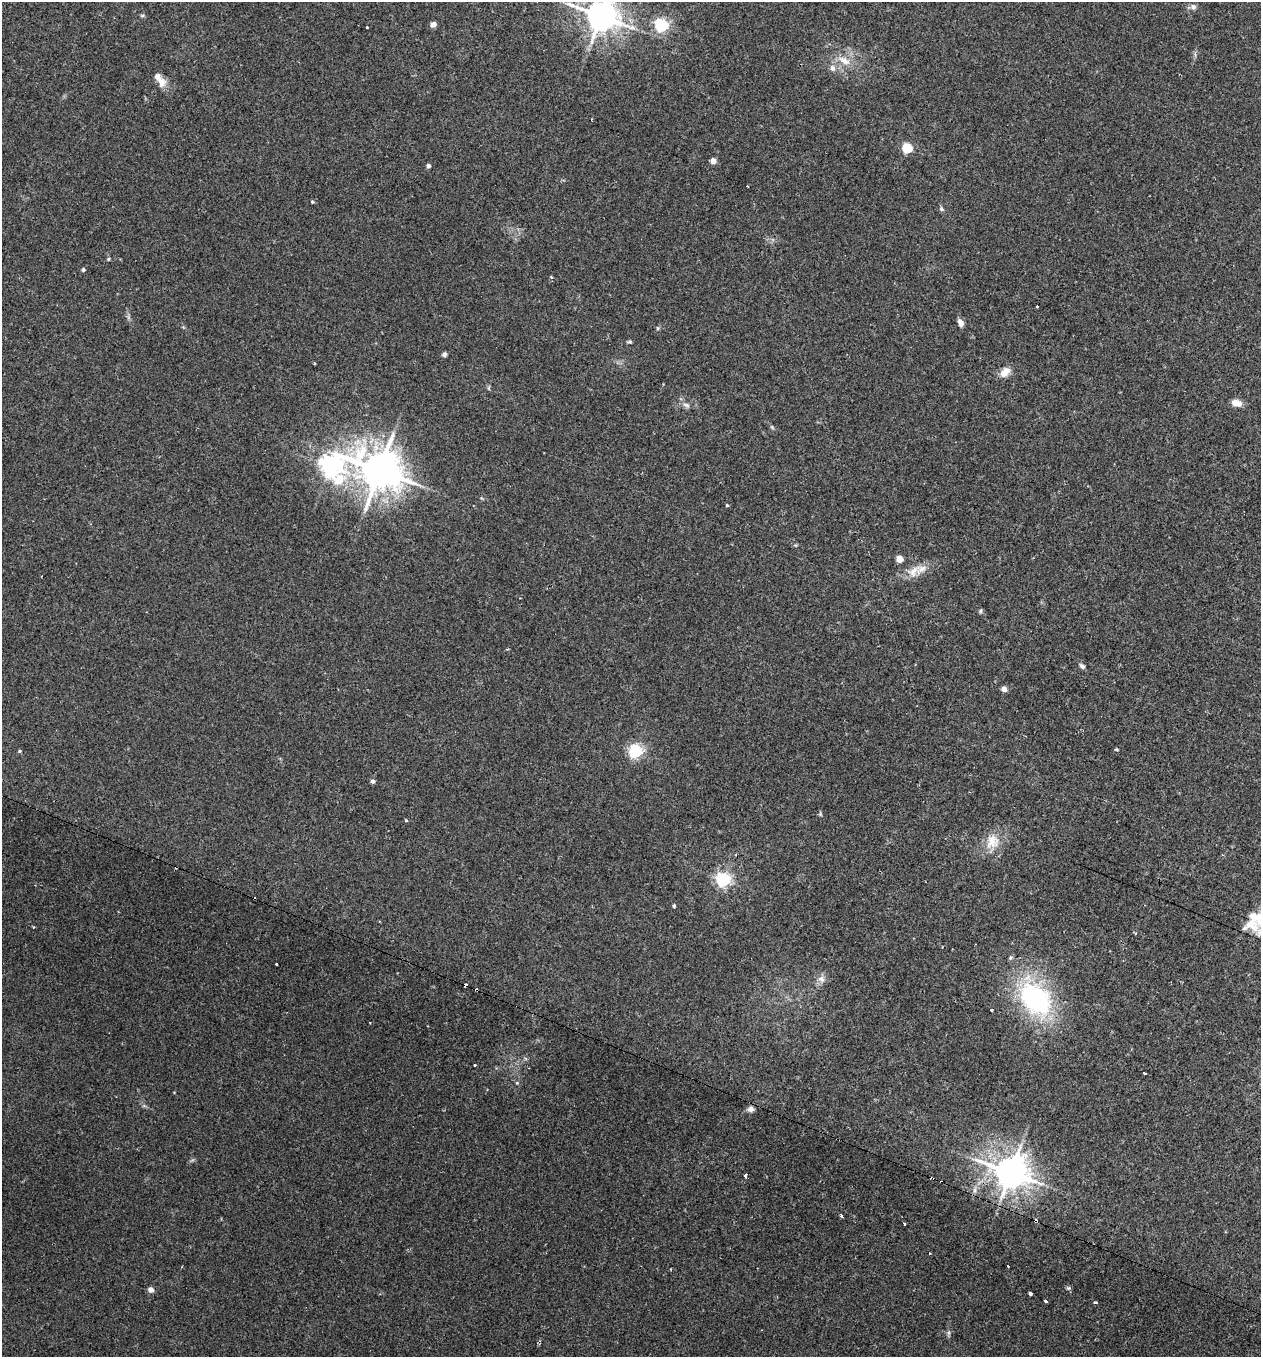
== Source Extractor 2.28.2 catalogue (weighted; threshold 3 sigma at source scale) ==
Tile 6 of 4 x 4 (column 2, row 2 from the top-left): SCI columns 1400-2658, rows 2714-4068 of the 5479 x 5487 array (HDU 1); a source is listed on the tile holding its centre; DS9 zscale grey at full resolution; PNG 1263 x 1359 px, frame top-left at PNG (2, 2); no overlay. Shown black and unused: <1% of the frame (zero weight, under 2 of 3 exposures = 1% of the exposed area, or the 3 px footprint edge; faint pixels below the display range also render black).
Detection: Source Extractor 2.28.2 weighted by HDU 2 'WHT'; one run over the whole footprint, this tile lists its part. Background 0.0303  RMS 0.005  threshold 0.0227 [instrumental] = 3 sigma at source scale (4.5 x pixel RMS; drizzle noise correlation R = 1.50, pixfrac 1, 0.05/0.05 arcsec/px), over >= 5 px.
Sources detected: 73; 6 cosmic-ray / hot-pixel residue — not listed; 2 inside a brighter listed object's ellipse — not listed separately; the other 65 listed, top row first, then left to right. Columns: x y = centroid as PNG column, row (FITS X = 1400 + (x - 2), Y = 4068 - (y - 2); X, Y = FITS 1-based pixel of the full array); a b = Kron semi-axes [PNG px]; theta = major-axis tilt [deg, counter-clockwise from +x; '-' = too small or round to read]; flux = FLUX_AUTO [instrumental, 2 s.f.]
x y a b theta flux
1193 7 9 7 -10 1.6
142 15 6 4 1 0.71
601 16 10 8 -19 950
433 24 6 6 - 2
661 25 6 5 - 100
367 27 3 3 - 0.85
844 60 19 9 -32 6
832 68 10 7 -66 2.3
162 82 13 10 79 4
907 148 5 5 - 32
713 161 4 4 - 4.8
428 166 4 4 - 1.5
747 186 3 3 - 1.1
312 202 4 3 - 0.64
941 209 6 5 - 1
108 259 5 4 - 0.59
83 269 4 4 - 1.1
551 277 3 3 - 0.48
1037 307 3 2 - 0.9
960 323 8 5 -66 3.1
658 328 5 5 - 0.69
629 342 6 4 7 0.78
444 354 5 5 - 1.3
1005 372 15 10 46 4.4
1236 403 10 7 -10 4.6
686 405 10 5 -19 1.8
330 466 10 8 -51 290
379 470 13 11 -25 1700
727 505 4 3 - 0.54
899 559 5 4 - 8.7
914 571 26 11 35 7.1
980 611 5 5 - 0.75
507 649 4 3 - 0.49
1082 666 8 5 -40 1.3
1004 689 4 4 - 4.6
1116 749 5 3 - 0.65
19 751 4 4 - 0.54
635 751 6 6 - 100
373 781 6 5 - 1.1
406 820 4 3 - 0.48
992 841 21 18 59 9.8
723 879 6 6 - 130
674 906 4 3 - 0.93
1257 917 27 12 -21 11
276 964 3 3 - 0.97
821 979 10 9 - 2.7
465 985 4 3 - 2.8
1035 998 30 21 -47 84
992 1010 3 3 - 1
370 1023 2 2 - 0.41
474 1065 3 2 - 0.97
1144 1073 3 3 - 7.6
517 1083 3 3 - 1.2
751 1109 7 7 - 2.2
1011 1172 10 9 - 1000
746 1175 4 3 - 2.9
975 1190 7 4 90 1.3
841 1216 3 3 - 7.6
905 1223 3 2 - 0.85
1007 1266 3 3 - 1.6
1068 1288 6 6 - 0.86
150 1289 5 4 - 3.8
1030 1293 4 4 - 2
1046 1301 4 3 - 2.2
1095 1302 4 3 - 2.4
Overlapping masked pixels (flux is a lower limit): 2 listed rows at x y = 465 985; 1011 1172
Isophote crosses this tile's border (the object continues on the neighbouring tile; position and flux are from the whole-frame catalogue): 2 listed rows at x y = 601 16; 1257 917